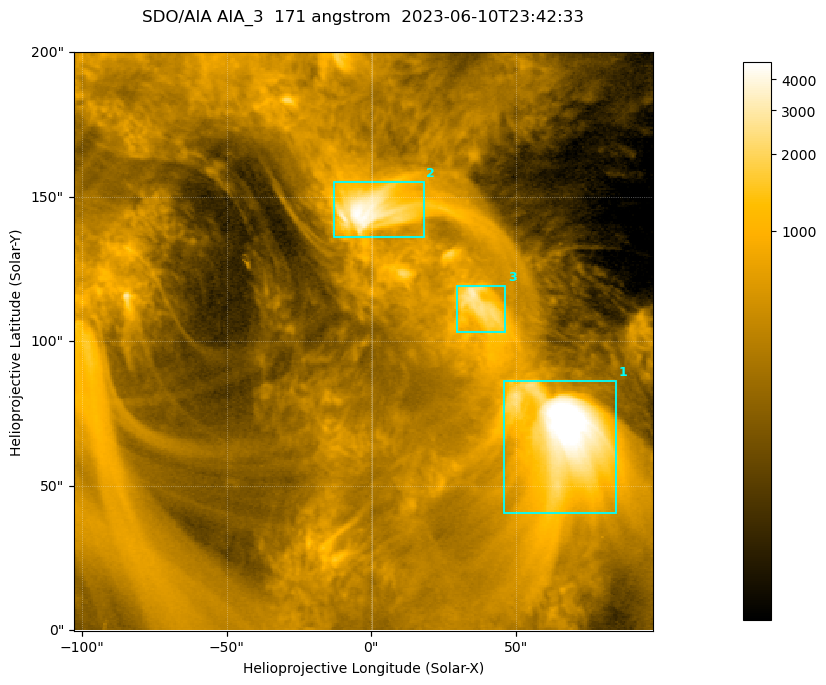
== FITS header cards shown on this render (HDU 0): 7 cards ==
TELESCOP= 'SDO/AIA '           / For AIA: SDO/AIA
INSTRUME= 'AIA_3   '           / For AIA: AIA_ATA1, AIA_ATA2, AIA_ATA3 or AIA_AT
WAVELNTH=                  171 / [angstrom] Wavelength
WAVEUNIT= 'angstrom'           / Wavelength unit: angstrom
DATE-OBS= '2023-06-10T23:42:33.351' / [ISO] Date when observation started; ISO 8
CTYPE1  = 'HPLN-TAN'           / CTYPE1; Typically HPLN
CTYPE2  = 'HPLT-TAN'           / CTYPE2; Typically HPLT

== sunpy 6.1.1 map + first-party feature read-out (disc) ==
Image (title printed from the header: SDO/AIA AIA_3  171 angstrom  2023-06-10T23:42:33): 334 x 334 px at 0.599 arcsec/px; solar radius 945 arcsec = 1577 px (partial field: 1.4% of the solar disc is inside the frame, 100% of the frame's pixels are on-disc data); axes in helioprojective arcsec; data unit not stated in the header (colour bar unlabelled)
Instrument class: DISC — disc imager (sunpy class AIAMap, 171 A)
Bright regions (active regions / flare kernels): reference = the on-disc median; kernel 3 px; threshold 5 sigma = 1086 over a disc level ~353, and >= 1.15x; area >= 111 px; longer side >= 4 px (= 2.4 arcsec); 3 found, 3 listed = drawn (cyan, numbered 1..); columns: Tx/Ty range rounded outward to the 2 arcsec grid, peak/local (2 s.f.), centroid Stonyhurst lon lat
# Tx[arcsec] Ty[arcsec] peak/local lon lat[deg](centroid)
1 46..86 40..86 19 +4 +4
2 -14..18 136..156 13 +0 +9
3 28..48 102..120 8.8 +2 +7